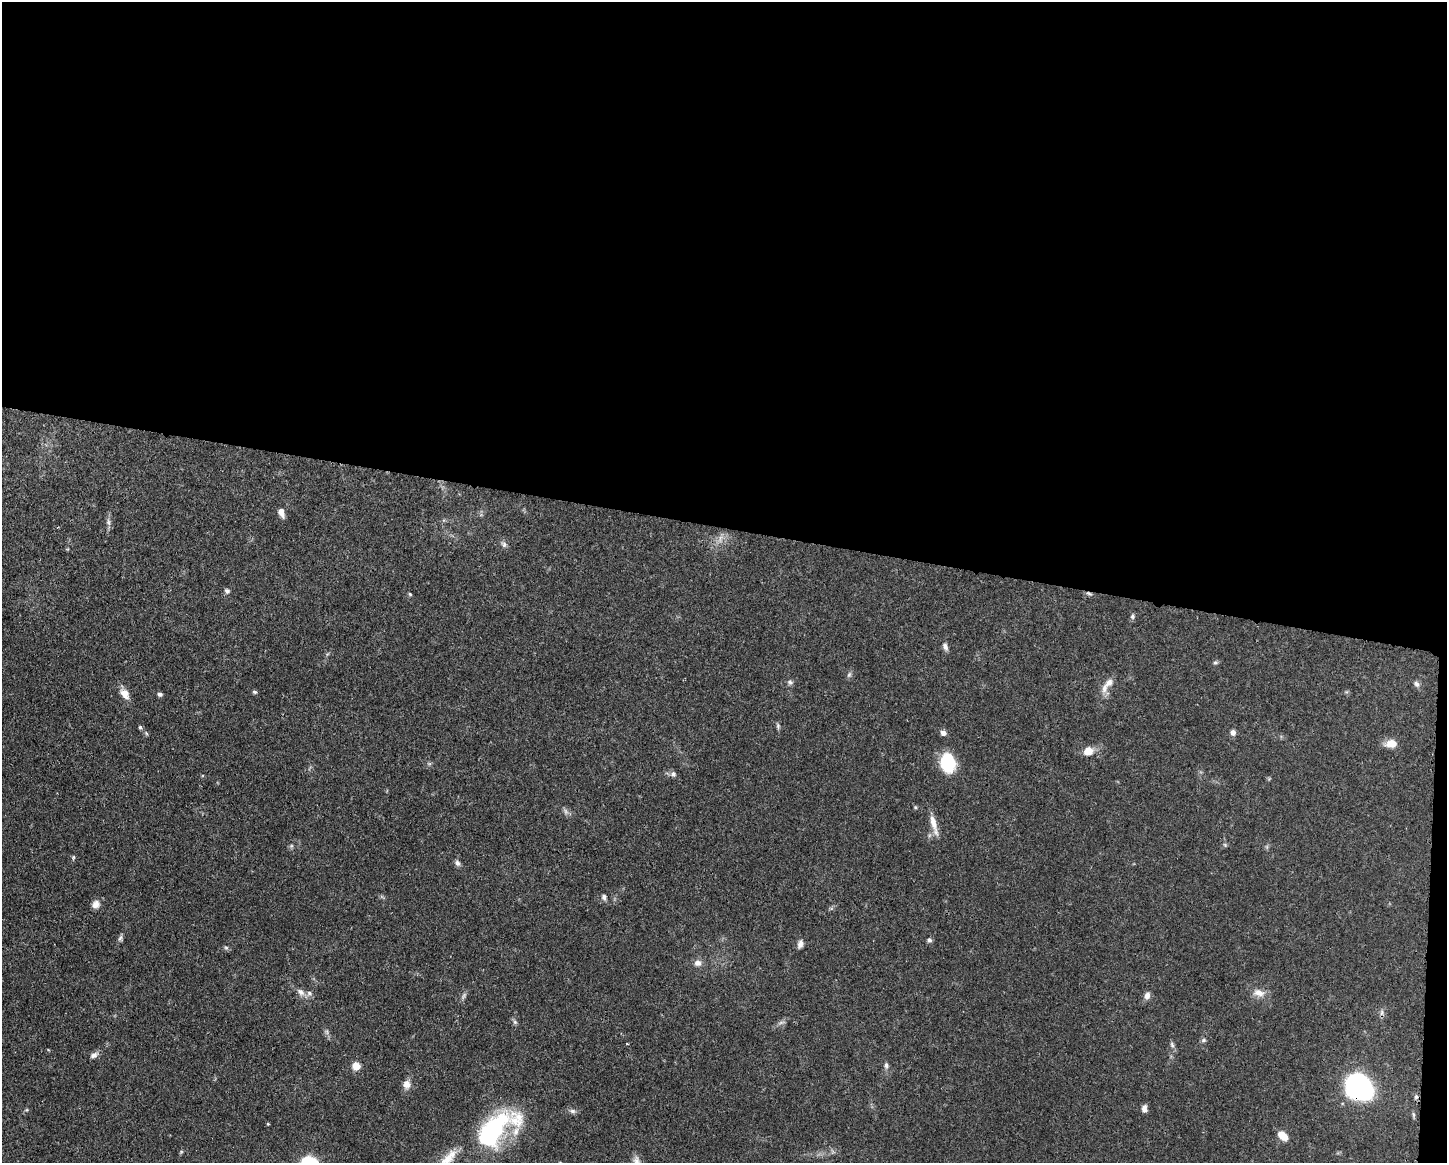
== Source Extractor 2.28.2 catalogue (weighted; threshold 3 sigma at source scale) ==
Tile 3 of 3 x 4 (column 3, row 1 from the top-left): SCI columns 3007-4451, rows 3486-4646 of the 4681 x 4647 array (HDU 1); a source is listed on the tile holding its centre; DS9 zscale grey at full resolution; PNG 1449 x 1165 px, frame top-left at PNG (2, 2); no overlay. Shown black and unused: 46% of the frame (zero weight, under 3 of 4 exposures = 1% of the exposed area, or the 3 px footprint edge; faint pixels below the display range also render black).
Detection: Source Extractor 2.28.2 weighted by HDU 2 'WHT'; one run over the whole footprint, this tile lists its part. Background 0.0544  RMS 0.0033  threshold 0.0148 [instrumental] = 3 sigma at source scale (4.5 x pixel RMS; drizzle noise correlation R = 1.50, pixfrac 1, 0.05/0.05 arcsec/px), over >= 5 px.
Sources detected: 66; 4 too faint to see at this stretch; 1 inside a brighter object's white glare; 1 cosmic-ray / hot-pixel residue — not listed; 3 inside a brighter listed object's ellipse — not listed separately; the other 57 listed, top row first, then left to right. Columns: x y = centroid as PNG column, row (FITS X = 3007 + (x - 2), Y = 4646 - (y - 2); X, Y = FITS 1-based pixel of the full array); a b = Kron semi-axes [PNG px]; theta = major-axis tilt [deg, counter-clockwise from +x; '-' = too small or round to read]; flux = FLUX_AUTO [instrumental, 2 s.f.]
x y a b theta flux
281 512 10 6 -70 2.1
108 522 10 5 -77 1
504 544 10 7 -57 1.1
227 591 7 7 - 0.89
410 594 5 4 - 0.39
1089 594 9 4 -18 0.74
1132 616 8 5 83 0.72
945 647 10 6 -67 1.2
1215 662 6 5 - 0.59
849 675 9 5 63 0.77
790 682 7 7 - 0.84
1417 684 9 6 -57 1
1104 688 15 8 74 2.4
255 692 6 4 -29 0.59
125 694 15 9 -52 3
160 694 6 5 - 0.82
778 726 8 5 -81 0.71
140 727 5 4 - 0.54
1233 732 7 6 - 1.3
943 733 7 6 - 1.3
1391 743 14 10 3 3.5
1088 751 10 8 26 4.1
948 763 12 10 -83 28
673 774 8 7 - 1
915 807 5 4 - 0.38
933 822 27 7 -74 3.7
291 846 6 4 46 0.55
73 857 7 4 72 0.49
457 863 9 6 -69 1
604 897 8 6 -71 1
96 904 11 9 42 2
120 938 9 5 72 0.81
929 940 7 5 -7 0.71
800 944 10 6 76 1.4
226 948 7 4 -1 0.55
698 963 10 9 - 1.8
301 992 11 8 -39 1.8
1259 993 17 10 -14 3
1147 995 9 7 74 1.6
1382 1012 9 5 84 1
515 1022 6 5 - 0.66
781 1022 11 4 11 0.79
1203 1040 7 5 2 0.61
1172 1045 8 6 -73 0.85
94 1055 10 7 28 1.4
886 1065 8 6 -88 0.96
356 1066 8 8 - 3.5
407 1084 11 10 - 2.3
1359 1087 22 18 -41 68
1144 1109 9 6 81 1.5
572 1111 9 6 -1 1
1413 1115 8 4 -82 0.59
268 1124 4 3 - 0.28
491 1133 43 24 60 39
1283 1136 11 7 -43 4.5
181 1152 6 4 46 0.4
448 1158 32 13 47 6.8
Overlapping masked pixels (flux is a lower limit): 2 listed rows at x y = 1089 594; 1359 1087
Isophote crosses this tile's border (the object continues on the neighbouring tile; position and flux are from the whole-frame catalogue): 1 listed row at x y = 448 1158